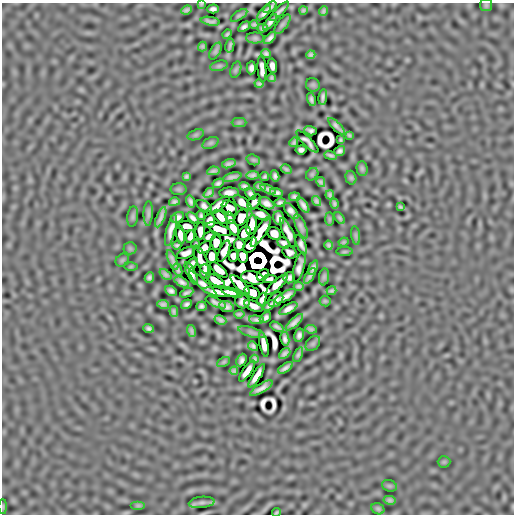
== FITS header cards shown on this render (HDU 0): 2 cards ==
NAXIS1  =                  512
NAXIS2  =                  512

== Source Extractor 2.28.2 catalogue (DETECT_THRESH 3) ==
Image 512 x 512 px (HDU 0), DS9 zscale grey, 1 PNG px = 1 image px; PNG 516 x 516 px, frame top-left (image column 1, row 512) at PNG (2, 3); each listed source drawn as its Kron ellipse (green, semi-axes under 4 px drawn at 4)
Background 3.75e-06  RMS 3.1e-04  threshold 9.20e-04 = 3 sigma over >= 5 px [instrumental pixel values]
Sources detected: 224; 15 with non-positive FLUX_AUTO (blend fragments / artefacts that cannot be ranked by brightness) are neither listed nor drawn; the other 209 listed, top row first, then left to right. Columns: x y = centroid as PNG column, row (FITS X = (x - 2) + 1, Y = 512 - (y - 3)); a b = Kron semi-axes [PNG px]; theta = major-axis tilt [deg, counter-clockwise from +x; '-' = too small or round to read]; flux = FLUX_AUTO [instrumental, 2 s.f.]
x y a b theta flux
201 4 4 3 - 0.023
486 5 6 6 - 0.032
270 7 8 3 39 0.06
213 9 6 4 1 0.061
186 10 6 3 23 0.045
303 10 4 3 - 0.036
279 11 13 3 46 0.075
323 11 5 3 - 0.042
264 13 9 4 49 0.073
239 15 9 4 34 0.042
210 21 9 3 -10 0.062
270 22 10 4 50 0.083
254 24 4 3 - 0.036
282 24 11 5 52 0.051
244 27 6 4 37 0.065
263 28 5 3 - 0.039
227 34 5 3 - 0.034
255 38 9 5 -1 0.044
270 38 7 4 45 0.073
202 46 5 4 - 0.035
230 46 7 2 76 0.039
215 51 9 5 61 0.044
266 53 5 4 - 0.05
311 55 4 4 - 0.046
219 66 9 5 13 0.038
272 66 7 4 -81 0.084
251 68 6 4 86 0.067
262 69 13 4 -86 0.11
236 70 8 5 70 0.031
272 78 4 3 - 0.031
259 84 4 3 - 0.04
313 85 7 6 - 0.034
323 97 8 3 83 0.058
311 100 6 3 -77 0.049
239 123 7 4 1 0.034
336 126 11 3 -45 0.069
310 131 6 4 -18 0.046
196 135 8 5 20 0.032
349 135 4 3 - 0.027
341 140 4 3 - 0.026
294 142 5 3 - 0.034
307 142 15 4 -45 0.019
211 143 8 5 26 0.038
301 150 5 4 - 0.052
340 151 5 4 - 0.056
330 155 6 3 -20 0.042
253 160 7 5 -20 0.032
229 164 7 4 16 0.059
362 168 7 5 -88 0.036
286 169 6 4 -30 0.036
213 171 6 3 11 0.047
312 174 7 5 45 0.027
252 175 6 4 5 0.056
186 176 4 3 - 0.037
265 176 4 3 - 0.033
275 176 6 4 -78 0.053
232 177 9 3 14 0.072
351 178 7 5 -74 0.033
321 182 5 3 - 0.041
218 183 6 4 31 0.057
244 186 5 4 - 0.053
260 187 6 3 -18 0.043
178 189 8 6 -1 0.031
268 189 8 3 -23 0.057
277 192 7 4 -12 0.057
209 193 6 4 40 0.053
229 193 10 5 3 0.1
251 194 7 4 -56 0.061
330 195 4 3 - 0.038
295 197 5 4 - 0.052
317 201 5 3 - 0.046
174 202 5 4 - 0.05
191 202 6 4 -73 0.059
254 202 8 5 51 0.03
242 203 11 5 -37 0.11
267 203 8 5 -28 0.097
280 203 6 3 15 0.049
334 204 5 3 - 0.038
218 205 13 5 36 0.037
303 205 8 4 -55 0.082
204 206 9 5 -29 0.054
400 207 4 3 - 0.03
229 208 9 6 -44 0.0092
291 211 10 4 -50 0.09
148 213 12 4 87 0.06
261 214 10 4 -23 0.12
201 216 4 3 - 0.036
133 217 10 5 82 0.042
161 217 11 3 68 0.086
178 217 7 5 32 0.073
221 217 9 5 -44 0.18
193 218 7 4 -39 0.061
230 218 6 4 -68 0.037
241 218 9 6 59 0.093
279 218 7 5 -75 0.077
340 218 7 3 -53 0.038
329 219 7 4 -90 0.025
210 221 7 5 89 0.092
252 225 10 5 78 0.089
187 226 9 5 -4 0.055
301 226 13 5 -65 0.067
233 228 8 4 -60 0.11
219 229 13 5 -22 0.049
171 230 16 4 76 0.11
200 231 9 5 86 0.1
261 232 17 5 58 0.13
244 233 7 5 55 0.16
274 233 7 6 - 0.15
288 233 16 5 -66 0.094
180 235 9 4 -81 0.11
356 235 9 4 -81 0.038
190 236 6 4 78 0.098
209 236 6 4 21 0.052
216 242 7 5 -89 0.11
344 242 5 3 - 0.029
284 243 6 5 - 0.042
195 244 4 2 - 0.023
177 245 4 3 - 0.036
239 245 6 5 - 0.099
250 245 9 5 53 0.091
301 245 10 4 -67 0.053
329 245 4 3 - 0.039
204 247 8 5 41 0.018
130 248 6 6 - 0.032
224 251 11 5 67 0.063
289 252 7 5 -30 0.052
344 252 8 4 1 0.024
186 253 9 5 25 0.079
212 256 7 5 -89 0.18
233 256 5 5 - 0.077
243 256 7 5 -78 0.14
122 260 7 5 45 0.03
172 260 11 3 -67 0.07
201 260 15 5 -68 0.004
192 263 7 3 53 0.052
131 267 6 4 1 0.02
299 267 15 5 75 0.067
313 268 8 4 66 0.063
178 270 6 3 -67 0.043
219 270 10 4 -40 0.14
205 272 7 5 -80 0.07
191 273 12 4 -65 0.11
165 274 7 4 -38 0.051
263 275 7 5 38 0.044
310 276 9 3 58 0.071
149 277 5 4 - 0.052
324 277 8 5 82 0.044
253 278 12 6 -13 0.13
289 278 6 5 - 0.046
270 279 7 4 -1 0.023
215 281 10 4 -28 0.14
182 282 8 4 -29 0.076
203 284 19 4 -43 0.086
277 284 14 4 43 0.14
240 285 12 5 -45 0.13
299 286 5 3 - 0.044
171 291 6 4 -30 0.066
332 291 5 3 - 0.038
221 292 18 4 -8 0.21
232 292 11 4 -17 0.11
252 292 8 5 -33 0.15
187 293 7 3 24 0.051
285 296 12 4 29 0.11
262 299 7 4 67 0.063
276 300 8 6 45 0.032
242 301 7 6 - 0.04
325 301 5 5 - 0.026
216 302 11 4 -23 0.039
163 304 6 4 -10 0.053
186 304 6 4 33 0.052
269 305 6 4 40 0.049
201 306 5 4 - 0.051
254 306 10 5 -24 0.085
226 307 8 5 -20 0.074
288 309 10 4 30 0.11
174 311 5 3 - 0.041
239 314 5 3 - 0.038
265 318 6 4 42 0.066
220 320 6 4 -28 0.059
256 320 7 3 -6 0.064
294 322 11 4 43 0.098
277 327 7 3 -29 0.048
149 328 5 4 - 0.05
311 329 6 3 -8 0.043
191 331 6 3 -72 0.042
251 332 13 5 -16 0.058
299 335 7 5 75 0.068
285 339 7 4 -79 0.066
264 344 12 4 -79 0.15
313 344 8 6 49 0.039
253 346 5 4 - 0.047
285 353 7 4 42 0.06
298 355 8 4 68 0.043
255 359 4 3 - 0.036
242 360 6 5 - 0.061
224 362 7 4 27 0.031
285 368 8 3 34 0.07
234 371 4 4 - 0.039
247 371 12 4 55 0.15
257 376 13 4 58 0.16
261 388 13 4 31 0.1
444 462 6 6 - 0.026
389 486 7 5 -20 0.034
390 500 6 4 -12 0.051
202 502 13 5 7 0.065
138 505 7 4 0 0.035
3 507 7 3 -90 0.025
378 509 7 5 -25 0.044
276 512 4 2 - 0.027
At the frame edge (FLAGS 8, measured only in part): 4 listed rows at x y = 201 4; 202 502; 3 507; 276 512
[15 non-positive-flux detections neither listed nor drawn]